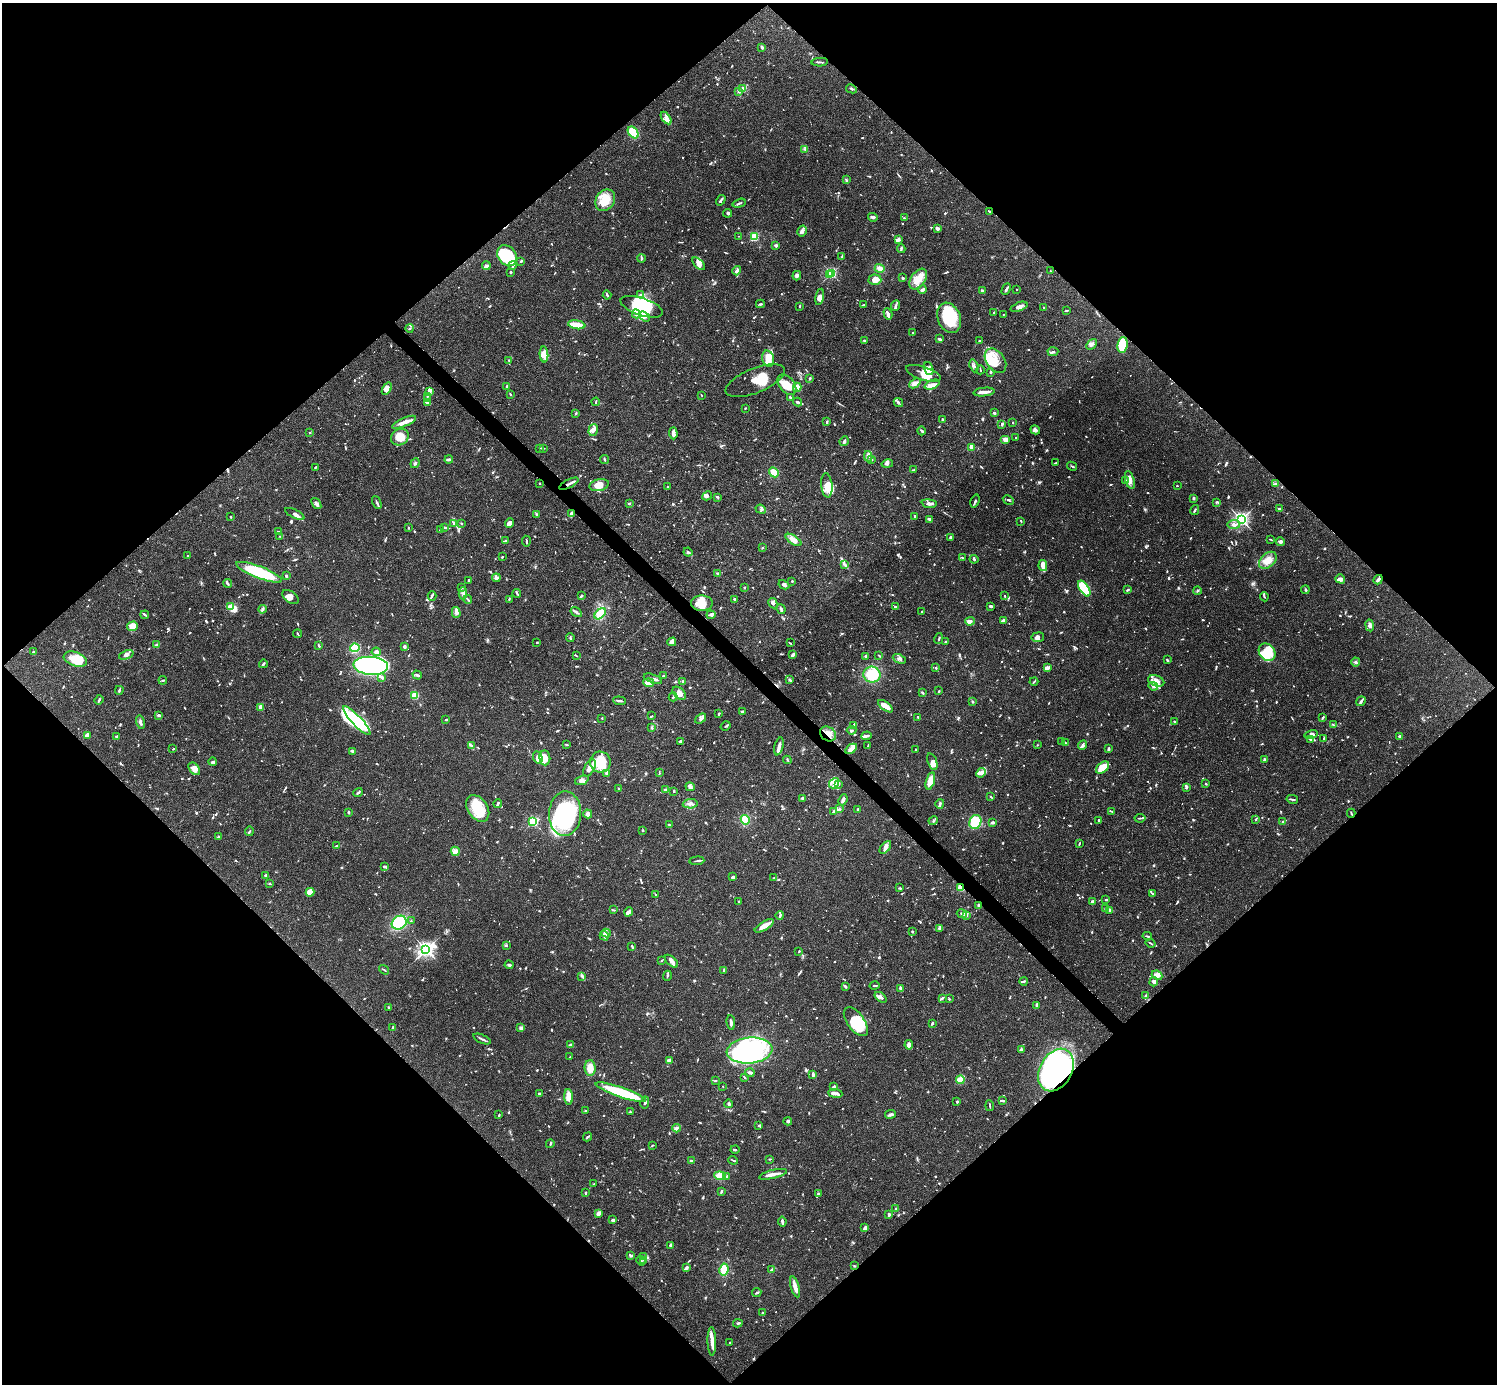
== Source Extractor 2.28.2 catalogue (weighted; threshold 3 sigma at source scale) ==
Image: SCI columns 2-5978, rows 158-5682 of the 5982 x 5981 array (HDU 1 of 3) = the unmasked area's bounding box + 8 px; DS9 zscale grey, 4 x 4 block average (1 PNG px = mean of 4 x 4 image px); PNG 1499 x 1386 px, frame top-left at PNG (2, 3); each listed source drawn as its Kron ellipse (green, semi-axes under 4 px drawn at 4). Shown black and unused: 51% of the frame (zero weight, under 3 of 4 exposures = <1% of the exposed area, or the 3 px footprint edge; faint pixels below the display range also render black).
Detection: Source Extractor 2.28.2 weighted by HDU 2 'WHT'. Background 0.0696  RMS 0.0032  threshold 0.0143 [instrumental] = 3 sigma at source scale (4.5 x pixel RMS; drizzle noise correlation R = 1.50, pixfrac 1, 0.05/0.05 arcsec/px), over >= 5 px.
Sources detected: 1596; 7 too faint to see at this stretch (4 x 4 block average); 17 inside a brighter object's white glare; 11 cosmic-ray / hot-pixel residue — neither listed nor drawn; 59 coinciding with a brighter row at this scale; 137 inside a brighter listed object's ellipse — not listed separately; of the other 1365, all 500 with FLUX_AUTO >= 1.68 (the completeness limit of this list) listed and drawn (865 fainter detections not listed), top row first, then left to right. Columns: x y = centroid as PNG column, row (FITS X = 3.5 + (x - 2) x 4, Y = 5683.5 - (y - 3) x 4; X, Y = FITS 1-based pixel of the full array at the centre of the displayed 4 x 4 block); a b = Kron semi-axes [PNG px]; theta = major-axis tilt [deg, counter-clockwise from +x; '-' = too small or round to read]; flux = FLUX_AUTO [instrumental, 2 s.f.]
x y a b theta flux
762 47 3 2 - 3.5
820 62 8 2 2 2.6
742 89 4 3 - 3.7
851 89 6 2 -28 4.3
738 91 2 2 - 2
666 118 7 4 -55 8.3
633 132 6 4 -49 68
804 149 3 2 - 1.7
846 180 4 2 - 2.5
605 200 11 9 56 32
721 200 6 2 56 5
739 203 7 2 17 3.4
989 212 2 2 - 2.1
727 213 4 3 - 2.6
873 217 5 3 - 4.3
904 218 3 2 - 3.1
937 228 3 2 - 5.3
802 231 5 4 - 5.9
738 236 2 2 - 1.8
754 237 2 2 - 110
898 239 4 2 - 9.3
776 245 2 2 - 5.7
901 248 4 2 - 3
507 256 11 9 -53 74
841 257 3 2 - 1.7
641 258 4 2 - 3.9
521 261 3 2 - 3.2
699 264 8 3 -46 7.5
513 265 4 2 - 4.3
486 266 4 3 - 4.6
880 268 5 4 - 10
737 271 5 3 - 4.8
1050 271 2 2 - 1.8
511 272 2 2 - 7.8
831 273 2 2 - 190
829 275 2 2 - 13
797 276 5 3 - 4.6
903 278 3 2 - 1.8
918 279 11 7 54 24
875 280 6 5 - 20
922 289 4 2 - 6.8
1006 289 6 2 62 6.2
1017 289 2 2 - 1.8
982 290 2 2 - 13
607 295 4 2 - 3.2
641 295 3 2 - 1.8
820 297 8 3 79 13
760 304 4 2 - 3.1
863 305 3 2 - 1.8
799 306 2 2 - 2.1
895 306 5 2 - 4.3
642 307 22 8 -18 66
1019 307 9 4 20 8.7
1044 308 2 2 - 3.2
1066 310 4 2 - 2.1
994 312 2 2 - 2.3
636 314 4 3 - 4.5
888 314 6 2 -74 9.4
1003 314 2 2 - 2.5
644 316 6 3 -35 6.7
949 318 16 11 -69 86
577 325 9 2 -10 59
410 328 4 2 - 2.5
913 333 2 2 - 4.1
940 339 3 2 - 5.4
864 340 4 2 - 2.4
979 341 3 2 - 1.7
1091 344 6 4 47 7
1122 345 8 5 81 73
1053 352 5 2 - 4.5
544 354 8 3 -85 8.3
768 359 8 6 -74 26
509 360 2 2 - 1.8
995 361 13 9 -55 27
974 366 6 2 -71 3.9
929 368 7 4 -73 13
980 370 4 2 - 1.8
991 372 3 3 - 2.3
923 373 18 6 -18 28
810 378 3 2 - 2.9
755 381 31 12 22 56
915 383 6 4 42 7.8
787 385 12 7 -51 35
932 385 8 4 22 11
507 386 3 2 - 2
797 387 4 3 - 14
387 389 7 3 57 6.5
430 391 3 3 - 4.1
984 392 10 2 6 19
510 394 3 2 - 2
701 395 3 2 - 1.7
427 396 2 2 - 2.2
427 398 3 2 - 2.3
791 398 3 2 - 4.1
596 402 4 2 - 1.9
798 402 4 2 - 8.7
898 402 5 2 - 3.1
428 403 2 2 - 4.1
745 408 2 2 - 2
994 413 2 2 - 4.8
576 414 3 2 - 1.8
942 419 3 2 - 3.4
404 422 13 3 23 14
827 422 4 2 - 4.4
1013 423 2 2 - 1.7
1002 424 4 3 - 3.4
593 430 6 4 74 8.4
1035 430 5 3 - 7.4
922 431 4 2 - 3.6
310 433 2 2 - 2
673 433 6 3 -86 9.4
400 437 9 8 - 24
1016 437 2 2 - 1.9
1006 439 5 3 - 5.1
844 441 5 2 - 5.3
972 447 4 2 - 2.6
540 448 2 2 - 2.2
543 448 3 2 - 1.9
868 456 5 4 - 5.7
604 459 4 2 - 2.2
872 459 3 2 - 2.3
449 460 4 2 - 5.3
415 463 5 2 - 3.7
1055 463 3 2 - 1.7
887 464 6 3 13 5.1
1072 466 5 2 - 2.2
315 467 3 2 - 1.8
913 470 4 2 - 2.3
774 472 5 4 - 19
1125 480 3 2 - 2.1
1130 480 9 4 -74 12
540 483 2 2 - 2.7
569 484 10 2 26 6.6
1275 484 3 2 - 2.1
599 485 10 6 14 22
827 485 12 5 -84 27
1177 486 2 2 - 1.7
668 487 2 2 - 2.2
707 496 5 3 - 5
718 497 4 2 - 1.7
1194 498 2 2 - 3.6
1008 500 6 2 -29 3.4
975 501 7 2 72 3
1217 502 4 2 - 3.2
377 503 7 2 -65 3.8
629 503 2 2 - 3
316 504 6 3 -54 6.8
929 504 7 3 -6 7.1
1279 508 3 2 - 3.4
761 509 5 2 - 2.4
1195 510 5 2 - 2.9
571 513 4 3 - 5.2
295 514 10 3 -26 8.5
536 514 3 2 - 2.8
914 516 3 2 - 3
231 517 2 2 - 3
930 519 3 2 - 7.7
1241 519 3 3 - 440
1021 521 3 2 - 2.3
461 523 3 2 - 1.7
509 523 5 4 - 11
454 524 4 3 - 3.8
1234 524 6 3 7 10
445 527 3 3 - 2.9
408 528 2 2 - 2.1
440 529 4 2 - 1.9
278 531 2 2 - 1.8
280 536 4 2 - 1.7
951 537 3 2 - 4.6
505 540 2 2 - 4.5
793 540 9 4 -34 14
1271 540 3 2 - 2.1
526 541 5 2 - 2.3
1280 542 4 3 - 4.2
762 548 2 2 - 2.1
688 552 4 3 - 3.5
188 555 2 2 - 3.5
502 557 2 2 - 1.9
962 558 3 2 - 2.4
974 559 4 3 - 3
1268 560 10 6 43 18
845 564 3 2 - 2.5
1043 566 5 2 - 34
259 572 24 6 -21 120
717 573 2 2 - 2.3
286 576 3 2 - 4.4
496 578 4 3 - 3.8
1340 579 5 4 - 7.1
469 580 2 2 - 5.8
1378 580 5 2 - 5.5
792 581 2 2 - 2.4
227 583 4 2 - 3.2
784 585 6 3 -30 5.7
461 587 3 2 - 1.8
744 587 2 2 - 2.1
1084 588 9 4 -57 130
1128 590 3 2 - 2.5
1197 590 4 2 - 1.9
1305 590 4 2 - 2
463 593 6 2 -89 4.6
517 593 4 2 - 3.6
432 596 5 2 - 3
581 596 3 2 - 2.3
1005 596 2 2 - 2.4
291 597 9 5 -36 10
1264 597 5 2 - 1.9
509 599 2 2 - 2.1
734 599 2 2 - 4.6
468 600 4 2 - 2.6
702 603 11 7 0 27
773 603 5 3 - 5.1
991 606 3 3 - 4.1
231 607 3 2 - 32
895 607 2 2 - 1.8
262 609 4 3 - 4.6
781 609 5 3 - 3.5
456 612 5 3 - 10
576 612 6 2 -33 4.6
922 612 2 2 - 2.2
600 614 6 4 44 31
145 615 4 2 - 2.3
711 615 4 3 - 4.6
1003 620 4 2 - 9.7
970 621 5 3 - 8.9
1370 625 6 3 -81 6.2
132 626 5 4 - 17
298 634 4 2 - 2
1038 637 6 5 - 8.8
570 638 4 2 - 2.2
939 639 5 2 - 2
946 641 3 2 - 2
537 642 2 2 - 2.5
672 642 4 3 - 15
790 643 3 2 - 1.7
157 645 2 2 - 23
319 645 4 2 - 2.3
404 647 3 2 - 5.7
355 648 5 4 - 89
33 652 2 2 - 2.7
376 652 5 2 - 11
1267 652 9 7 -50 39
793 654 4 2 - 9.3
126 655 7 3 21 6.1
576 655 4 2 - 1.8
879 655 4 2 - 1.8
866 656 3 2 - 2.9
75 659 12 7 -19 53
899 659 7 3 -23 5.8
1167 660 4 2 - 2.3
1355 662 4 2 - 3.8
263 664 4 2 - 4.5
371 666 17 9 -4 820
936 668 3 2 - 1.8
1048 668 3 2 - 4
417 675 5 2 - 4.3
872 675 8 8 - 57
663 676 2 2 - 2.7
382 677 4 3 - 6.2
653 679 9 3 -20 6.9
163 680 4 2 - 2.4
790 680 3 2 - 3.6
683 681 2 2 - 6.4
1034 681 4 2 - 2.4
1156 681 8 5 -20 13
649 683 5 3 - 24
1153 686 5 3 - 4.9
119 690 4 2 - 2.7
939 691 2 2 - 2.8
679 693 8 5 -43 14
923 693 3 2 - 1.8
415 695 4 3 - 41
673 697 4 2 - 3.5
99 700 5 2 - 2.9
620 701 6 2 -4 4.5
1361 701 5 2 - 5.7
972 702 2 2 - 1.9
885 706 9 3 -36 28
260 707 4 3 - 10
742 711 3 2 - 3.6
719 714 3 2 - 3
159 715 2 2 - 7.3
652 716 2 2 - 1.8
918 717 2 2 - 2.9
602 718 2 2 - 1.8
701 718 6 3 37 4.7
1322 718 4 2 - 2.4
446 720 3 2 - 2.6
357 721 19 5 -47 79
140 722 7 3 -78 5.4
1174 722 2 2 - 2.1
853 725 4 2 - 2.4
1333 725 4 3 - 2.9
726 726 5 2 - 3.2
652 728 3 3 - 2.2
851 730 5 2 - 2
828 734 8 7 - 20
1311 734 7 3 12 5.6
87 736 4 2 - 2.5
116 736 2 2 - 2.4
866 736 5 2 - 6.3
1400 736 3 2 - 3.7
1311 739 3 2 - 3.6
1324 739 4 2 - 1.8
680 741 3 2 - 4.6
1062 742 2 2 - 2.3
1065 743 3 2 - 2.3
471 745 3 2 - 2
567 745 3 2 - 1.7
1037 745 2 2 - 1.7
1082 745 5 3 - 3.8
779 746 9 2 76 12
868 746 4 2 - 1.8
173 749 2 2 - 2.2
851 749 6 4 33 16
916 749 2 2 - 2.5
1109 749 3 2 - 4.9
352 751 3 2 - 5
538 758 6 4 -67 11
545 758 7 5 -84 23
1264 759 3 2 - 2.6
787 760 4 2 - 2.2
213 762 4 2 - 1.8
600 762 10 10 - 58
932 762 9 4 -70 12
1102 767 7 4 41 40
589 768 9 5 63 15
194 769 7 5 -50 15
607 773 3 2 - 10
659 773 2 2 - 1.8
981 773 5 3 - 7.5
582 780 7 3 20 7.3
930 781 9 3 73 27
834 783 6 4 48 11
839 784 4 2 - 1.7
1206 784 2 2 - 1.9
690 787 5 4 - 5.3
1186 787 4 2 - 3.5
619 788 3 2 - 2.2
666 789 3 2 - 3.7
674 791 2 2 - 3.5
358 793 5 2 - 3.7
991 797 3 2 - 2.2
802 798 4 3 - 2.3
1292 799 6 2 -12 3
843 800 5 2 - 6.2
498 804 4 2 - 3.9
690 804 7 4 3 11
940 804 5 2 - 5.9
478 808 14 10 -55 62
840 809 3 2 - 2.7
858 809 2 2 - 2.6
1112 811 4 2 - 1.8
348 812 3 2 - 2.3
834 812 3 2 - 4.3
1351 813 4 2 - 2.1
565 814 22 16 88 230
588 814 4 3 - 8
1140 818 5 2 - 2.6
1256 819 3 2 - 2.7
745 820 5 4 - 33
1099 820 2 2 - 2
933 821 5 2 - 2.6
533 822 2 2 - 220
975 822 7 6 - 45
992 822 3 2 - 5.8
1283 822 2 2 - 2.1
670 825 4 2 - 2.3
643 830 2 2 - 1.9
249 831 5 2 - 2
218 837 4 2 - 2.4
1079 843 3 2 - 2.1
336 846 2 2 - 2.3
885 847 7 4 50 8
455 851 5 4 - 14
697 861 7 2 5 3.1
384 866 3 2 - 3.9
266 875 4 2 - 2.1
733 877 3 3 - 4.1
774 878 2 2 - 3.3
270 884 4 2 - 2.1
961 887 3 2 - 25
900 888 3 2 - 1.8
310 892 4 3 - 29
1152 894 4 2 - 2
655 895 2 2 - 2.4
1106 900 2 2 - 6
1092 901 2 2 - 4.6
739 902 2 2 - 1.8
979 905 2 2 - 6.2
1106 908 3 2 - 4.7
613 910 3 2 - 1.9
1109 910 4 2 - 4.6
629 912 4 3 - 6.4
962 914 5 2 - 2.6
780 915 4 2 - 2.6
967 916 3 2 - 2.9
411 921 2 2 - 1.8
399 923 8 6 35 120
764 926 11 4 31 18
940 929 4 3 - 4.1
912 932 3 2 - 1.8
606 933 4 3 - 5.9
604 936 5 3 - 4.4
1147 936 4 2 - 3.1
1151 943 5 2 - 2.3
506 946 4 2 - 2.1
632 946 2 2 - 2.7
426 949 4 3 - 510
799 951 2 2 - 1.8
661 960 2 2 - 2.5
671 961 8 3 -42 9.5
509 965 4 3 - 3
384 970 5 2 - 2
724 970 3 2 - 4
1157 975 5 3 - 6.4
582 976 4 2 - 6.2
667 976 5 2 - 2.9
1024 981 4 2 - 3.7
1154 982 5 4 - 5.8
875 985 5 2 - 3.1
845 986 3 2 - 4.7
900 989 3 2 - 8.1
1146 995 3 2 - 2.2
881 997 7 4 -39 7.6
942 998 4 2 - 3.3
949 999 2 2 - 2.8
1037 1005 4 2 - 7.3
388 1007 2 2 - 3.4
731 1022 7 2 -83 6.2
856 1022 17 8 -54 65
932 1023 3 2 - 4
393 1027 3 2 - 5
520 1028 3 2 - 2.2
482 1039 9 2 -23 4.3
570 1045 4 2 - 4
909 1045 5 3 - 13
1021 1050 2 2 - 21
750 1051 23 13 5 270
570 1057 3 2 - 1.8
669 1061 3 3 - 8.8
590 1068 8 5 -88 21
1056 1070 23 16 61 710
750 1073 4 2 - 6.3
813 1075 4 3 - 3.8
744 1077 4 2 - 2.1
960 1080 4 2 - 48
716 1081 3 2 - 2
723 1086 2 2 - 2.9
833 1087 4 2 - 2.9
621 1092 26 5 -19 120
539 1093 3 2 - 4.5
835 1093 7 3 -6 7
569 1097 7 3 -86 34
1002 1100 3 2 - 2
957 1102 2 2 - 3.1
645 1103 6 3 79 4.3
729 1104 4 3 - 4.1
990 1106 5 2 - 2
586 1111 2 2 - 3
630 1112 2 2 - 2
891 1114 5 3 - 5.1
499 1115 2 2 - 2
788 1121 4 2 - 2.8
759 1125 2 2 - 3.1
676 1128 4 3 - 3.8
588 1137 5 2 - 2.9
550 1144 4 2 - 1.7
652 1145 3 2 - 1.8
735 1150 4 2 - 2
769 1159 2 2 - 2
733 1160 5 2 - 2.3
691 1161 3 2 - 4
773 1174 14 3 14 13
720 1176 5 4 - 18
726 1177 3 2 - 2
594 1184 2 2 - 2.4
721 1192 4 2 - 2.3
586 1193 3 2 - 2.9
818 1194 3 2 - 2.3
895 1209 2 2 - 1.8
599 1213 4 3 - 7.7
889 1214 2 2 - 7.1
613 1220 3 2 - 7.8
782 1222 5 2 - 5.7
865 1228 4 2 - 6.3
670 1245 3 2 - 2.7
631 1256 2 2 - 2.3
643 1257 3 3 - 3.9
644 1260 4 2 - 2.5
641 1261 5 2 - 4.3
855 1266 3 2 - 1.8
687 1267 4 3 - 3.1
724 1270 6 4 81 26
772 1270 3 2 - 5.2
795 1287 11 4 -74 14
757 1293 4 2 - 2.5
762 1313 2 2 - 5
738 1323 5 2 - 2.5
712 1341 14 3 -89 17
730 1342 2 2 - 3
Overlapping masked pixels (flux is a lower limit): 7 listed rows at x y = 569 484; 571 513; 828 734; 1351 813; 961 887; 979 905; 1056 1070